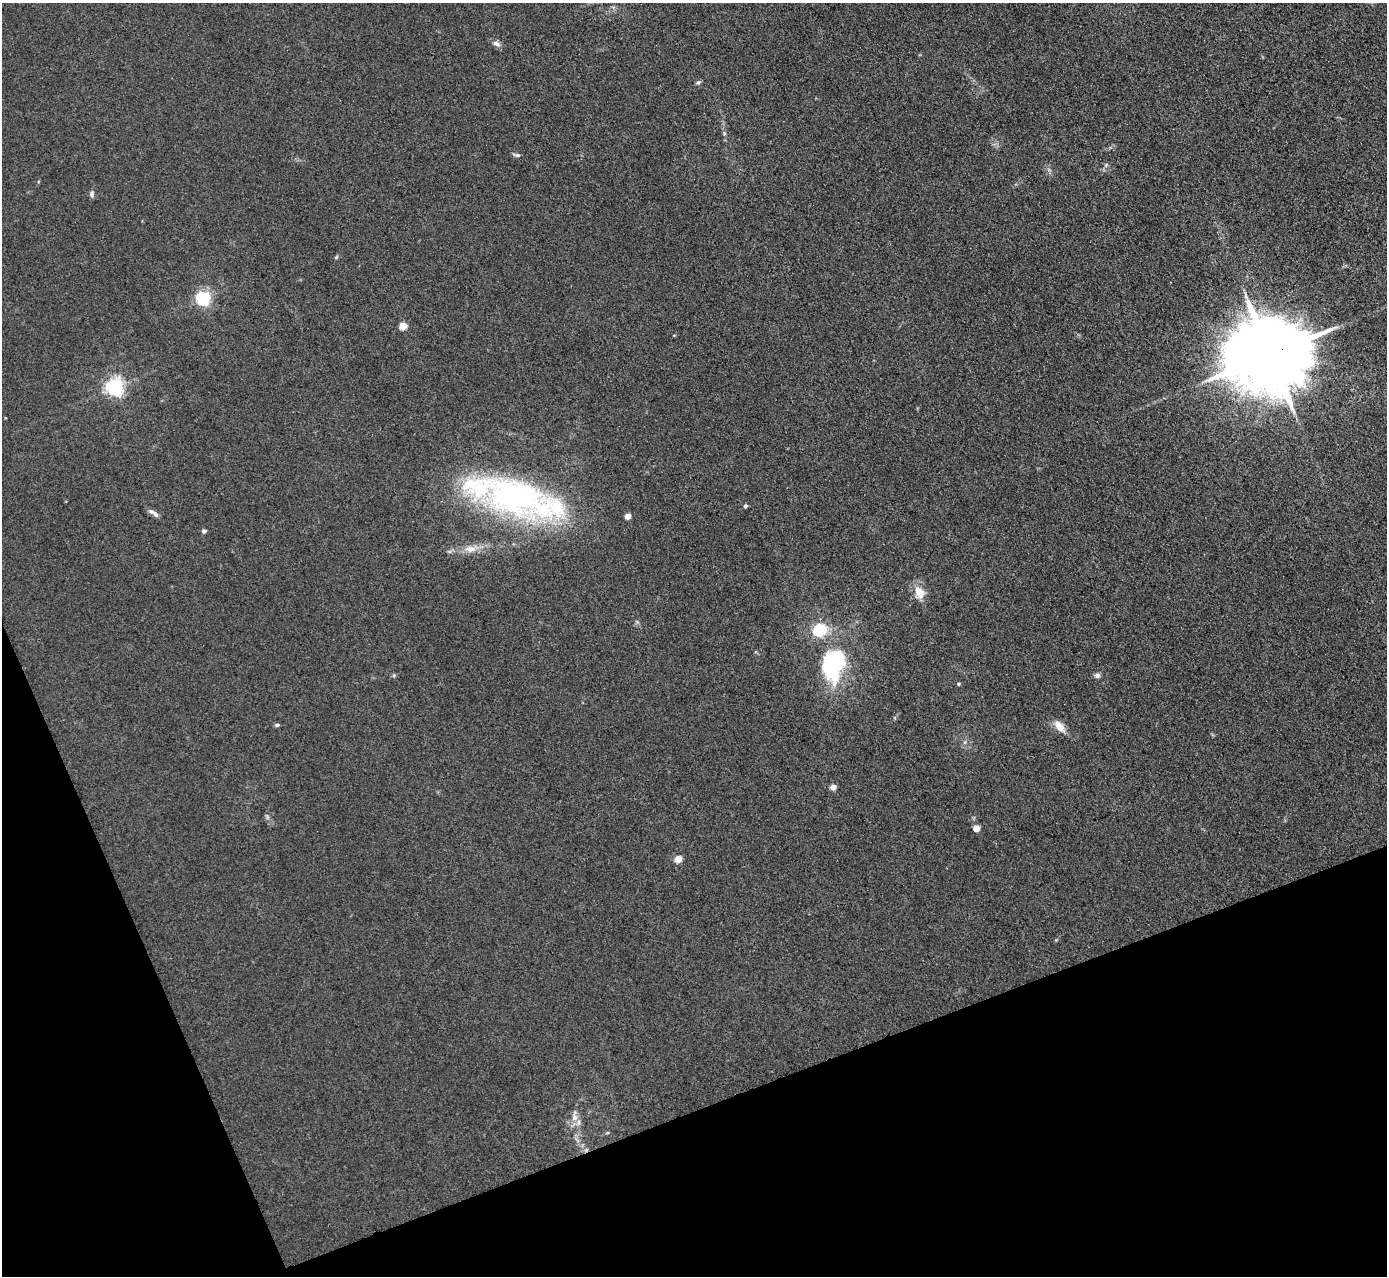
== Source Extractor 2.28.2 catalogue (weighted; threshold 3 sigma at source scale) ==
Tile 14 of 4 x 4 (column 2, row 4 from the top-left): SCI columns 1386-2770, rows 151-1424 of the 5540 x 5526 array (HDU 1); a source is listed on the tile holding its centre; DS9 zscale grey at full resolution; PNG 1389 x 1278 px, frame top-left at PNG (2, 3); no overlay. Shown black and unused: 19% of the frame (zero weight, under 3 of 4 exposures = <1% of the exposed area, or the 3 px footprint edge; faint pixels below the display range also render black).
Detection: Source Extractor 2.28.2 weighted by HDU 2 'WHT'; one run over the whole footprint, this tile lists its part. Background 0.0438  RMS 0.0059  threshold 0.0267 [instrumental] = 3 sigma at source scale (4.5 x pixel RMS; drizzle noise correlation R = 1.50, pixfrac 1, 0.05/0.05 arcsec/px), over >= 5 px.
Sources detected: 33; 1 cosmic-ray / hot-pixel residue — not listed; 2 inside a brighter listed object's ellipse — not listed separately; the other 30 listed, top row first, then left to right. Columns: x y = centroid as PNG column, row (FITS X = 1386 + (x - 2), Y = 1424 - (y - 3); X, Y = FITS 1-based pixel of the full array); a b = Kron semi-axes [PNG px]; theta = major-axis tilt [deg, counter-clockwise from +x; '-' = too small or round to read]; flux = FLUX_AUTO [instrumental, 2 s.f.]
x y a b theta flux
496 44 12 6 -28 2.6
698 82 7 5 36 1.2
724 133 5 5 - 0.83
517 155 10 4 -13 1.4
1106 165 7 4 46 1.1
92 194 9 6 78 1.7
336 257 6 5 - 0.82
203 298 6 6 - 150
403 326 5 4 - 17
1270 354 24 18 17 9300
114 387 6 6 - 250
514 498 108 33 -16 210
745 506 4 4 - 1.6
155 514 9 5 -50 2
628 516 4 4 - 8.6
204 531 6 4 26 1.4
470 549 21 10 7 7.7
919 592 19 13 -63 8.3
820 630 12 10 25 25
833 664 40 27 80 64
394 675 6 4 47 0.83
1097 675 8 6 12 1.8
958 684 5 4 - 0.88
277 725 6 4 1 1.2
1060 727 15 8 -50 7.6
833 787 6 5 - 3.5
267 817 7 4 73 1.1
976 828 5 4 - 11
678 859 5 4 - 15
574 1117 16 8 -88 4.7
Overlapping masked pixels (flux is a lower limit): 1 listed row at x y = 1270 354